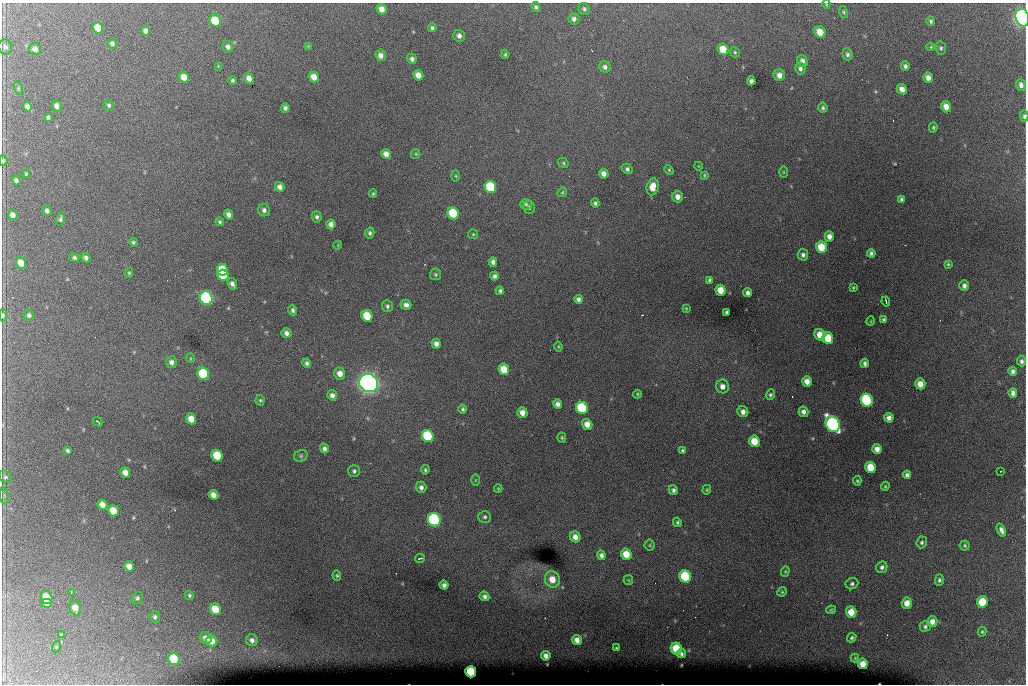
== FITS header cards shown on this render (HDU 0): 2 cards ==
NAXIS1  =                 1024 /fastest changing axis
NAXIS2  =                  682 /next to fastest changing axis

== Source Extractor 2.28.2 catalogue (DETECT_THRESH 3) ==
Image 1024 x 682 px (HDU 0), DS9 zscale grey, 1 PNG px = 1 image px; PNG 1028 x 686 px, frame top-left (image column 1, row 682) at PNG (2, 3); each listed source drawn as its Kron ellipse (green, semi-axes under 4 px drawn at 4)
Background 6130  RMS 51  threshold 154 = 3 sigma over >= 5 px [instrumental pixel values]
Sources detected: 237; all 237 listed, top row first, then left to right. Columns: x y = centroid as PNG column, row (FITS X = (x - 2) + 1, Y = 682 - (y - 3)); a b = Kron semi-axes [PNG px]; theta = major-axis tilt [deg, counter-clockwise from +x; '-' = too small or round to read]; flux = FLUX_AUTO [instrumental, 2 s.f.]
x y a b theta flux
826 4 4 3 - 2.9e+03
536 7 5 4 - 6.5e+03
382 9 5 5 - 2.7e+04
584 9 6 5 - 8.7e+03
844 12 6 4 -74 4.8e+03
1022 18 9 6 -76 1.9e+06
574 19 6 5 - 1.2e+04
215 21 6 5 - 1.4e+05
931 21 5 4 - 6.8e+03
98 28 6 5 - 5.4e+04
432 28 4 4 - 7.1e+03
145 31 5 4 - 1.6e+04
820 32 6 5 - 4.8e+04
459 36 6 5 - 1.4e+04
112 43 5 5 - 1.0e+04
308 46 4 4 - 2.8e+03
5 47 7 7 - 1.0e+04
228 47 6 5 - 1.4e+04
931 47 4 3 - 3.2e+03
941 48 7 5 -81 6.8e+03
35 49 6 6 - 1.4e+04
723 49 6 5 - 7.0e+04
735 52 5 5 - 5.4e+03
505 54 4 3 - 4.4e+03
847 54 6 5 - 8.9e+03
381 55 6 5 - 2.0e+04
412 59 5 5 - 1.2e+04
802 61 6 5 - 1.4e+04
218 66 3 3 - 2.5e+03
905 66 4 4 - 9.2e+03
605 67 6 5 - 1.1e+04
800 68 6 5 - 1.0e+04
418 75 5 5 - 3.3e+04
779 75 6 5 - 2.1e+04
184 77 5 5 - 4.0e+04
314 77 5 5 - 3.7e+04
249 78 5 4 - 2.4e+04
928 78 5 4 - 2.1e+04
233 80 4 4 - 6.1e+03
751 81 4 4 - 1.2e+04
1021 85 6 5 - 1.5e+04
18 88 6 4 -72 5.7e+03
902 89 5 5 - 2.0e+04
109 105 5 5 - 6.5e+03
56 106 5 5 - 1.5e+04
27 107 5 4 - 2.0e+04
946 107 5 5 - 3.1e+04
285 108 4 4 - 9.4e+03
823 108 5 4 - 6.8e+03
1024 116 6 4 -87 8.3e+03
48 117 4 4 - 6.9e+03
933 127 5 4 - 4.7e+03
386 154 5 4 - 2.3e+04
416 154 5 4 - 3.8e+03
3 161 5 4 - 3.9e+03
563 163 5 4 - 5.1e+03
698 166 4 3 - 2.2e+03
627 169 5 5 - 7.9e+03
669 170 5 4 - 4.0e+03
783 172 6 4 -89 3.5e+03
604 173 5 4 - 2.0e+04
26 174 4 3 - 3.8e+03
704 175 4 4 - 3.7e+03
456 176 5 3 - 3.7e+03
16 180 5 4 - 1.0e+04
280 187 5 4 - 1.6e+04
490 187 6 5 - 2.8e+05
653 187 8 6 78 4.2e+04
562 192 5 4 - 4.2e+03
373 194 4 3 - 4.1e+03
678 197 6 5 - 2.0e+04
902 199 4 3 - 6.8e+03
595 203 4 4 - 7.2e+03
526 204 6 5 - 6.0e+03
529 207 7 5 -78 8.0e+03
264 210 6 6 - 1.1e+04
47 211 5 4 - 1.0e+04
453 213 6 5 - 1.6e+05
13 215 5 4 - 1.9e+04
229 215 5 4 - 1.8e+04
317 217 5 5 - 8.9e+03
61 219 7 4 75 8.3e+03
220 222 4 4 - 5.2e+03
331 224 5 4 - 1.8e+04
370 233 5 4 - 8.4e+03
473 234 5 5 - 4.1e+03
829 236 5 4 - 2.0e+04
133 242 5 4 - 6.3e+03
338 245 4 2 - 2.4e+03
821 247 6 5 - 7.7e+04
871 253 4 4 - 8.9e+03
803 255 6 5 - 1.1e+04
74 258 5 4 - 7.8e+03
86 258 5 4 - 1.1e+04
493 262 4 4 - 1.3e+04
21 263 6 5 - 3.9e+04
948 264 4 4 - 4.6e+03
222 270 6 5 - 9.9e+04
129 273 5 4 - 3.8e+03
436 274 6 5 - 5.8e+03
223 275 6 5 - 1.8e+05
494 276 4 4 - 9.1e+03
709 280 4 3 - 6.0e+03
232 284 6 4 -63 1.3e+04
964 286 5 5 - 1.2e+04
853 287 3 2 - 3.1e+03
721 290 5 5 - 4.9e+04
500 291 4 3 - 6.4e+03
748 293 4 4 - 1.1e+04
206 298 7 6 - 9.9e+05
578 299 4 4 - 1.1e+04
886 302 5 2 - 5.1e+03
406 305 5 5 - 1.4e+04
387 306 6 5 - 8.3e+03
686 308 3 3 - 3.1e+03
293 310 5 4 - 8.8e+03
726 312 4 3 - 6.9e+03
3 315 6 4 89 6.1e+03
29 315 6 5 - 8.0e+03
367 316 6 5 - 1.2e+05
884 320 3 3 - 5.8e+03
871 321 5 3 - 2.6e+03
286 333 5 5 - 1.4e+04
820 335 6 5 - 4.3e+04
828 338 6 5 - 1.2e+05
436 344 5 4 - 1.7e+04
558 346 5 3 - 3.8e+03
190 358 5 3 - 2.7e+03
1022 361 5 4 - 9.7e+03
171 362 6 5 - 1.5e+04
307 363 4 4 - 8.3e+03
865 363 4 3 - 9.3e+03
504 369 6 5 - 7.8e+04
1013 371 4 4 - 1.1e+04
203 374 6 5 - 3.4e+05
340 374 6 5 - 2.8e+04
807 381 5 4 - 2.8e+04
369 383 10 9 - 2.5e+06
920 384 5 5 - 3.4e+04
722 386 7 6 - 2.2e+04
1013 393 5 4 - 1.5e+04
637 394 4 4 - 3.8e+03
332 395 5 5 - 1.6e+04
770 395 5 4 - 6.0e+03
260 400 5 4 - 5.4e+03
867 400 6 6 - 4.9e+05
557 404 5 4 - 1.4e+04
582 408 6 5 - 3.2e+05
463 409 4 4 - 6.3e+03
743 412 6 5 - 1.7e+04
803 412 5 5 - 1.5e+04
522 413 5 5 - 2.4e+04
889 418 5 4 - 1.6e+04
191 419 5 5 - 4.4e+04
97 422 5 2 - 5.1e+03
587 424 5 5 - 3.0e+04
833 424 8 6 -58 1.1e+06
428 436 6 5 - 2.7e+05
562 438 5 4 - 4.6e+03
754 441 6 5 - 6.3e+04
324 448 5 4 - 1.0e+04
877 449 5 4 - 2.2e+04
67 450 4 3 - 6.9e+03
682 450 4 3 - 5.1e+03
217 456 6 5 - 1.3e+05
301 456 7 5 22 6.4e+03
871 467 6 5 - 7.9e+04
425 470 4 3 - 5.1e+03
354 471 6 5 - 8.6e+03
1000 471 3 2 - 6.4e+03
125 473 5 4 - 2.5e+04
907 475 4 4 - 1.1e+04
5 477 7 5 -43 7.1e+03
475 480 6 4 89 3.6e+03
857 481 5 4 - 4.6e+03
885 486 5 3 - 3.8e+03
421 487 6 5 - 1.2e+04
498 489 4 3 - 3.2e+03
673 490 5 4 - 1.0e+04
707 490 5 3 - 4.1e+03
213 495 5 4 - 2.4e+04
4 496 8 3 -85 4.4e+03
102 505 5 5 - 2.8e+04
113 511 6 5 - 7.0e+04
485 517 6 6 - 7.9e+03
434 520 7 6 - 8.0e+05
677 522 5 4 - 5.8e+03
1001 530 7 4 -65 1.3e+04
575 537 6 5 - 2.4e+04
922 542 6 5 - 7.4e+03
650 545 5 5 - 5.6e+03
965 545 5 5 - 5.3e+03
626 554 6 5 - 6.1e+04
601 555 5 4 - 1.2e+04
420 558 5 3 - 5.8e+03
129 566 5 5 - 2.7e+04
882 567 6 5 - 1.0e+04
785 571 5 4 - 3.9e+03
337 576 5 4 - 4.5e+03
685 576 6 5 - 2.4e+05
552 579 8 7 - 4.7e+04
628 580 5 5 - 4.3e+03
939 580 5 4 - 7.4e+03
852 584 6 5 - 8.1e+03
444 585 4 4 - 1.2e+04
71 592 3 3 - 3.0e+03
782 592 5 4 - 3.8e+03
189 595 5 4 - 6.4e+03
484 596 5 4 - 1.1e+04
47 598 6 5 - 9.4e+04
137 598 6 5 - 7.4e+03
982 602 6 5 - 1.4e+05
47 603 5 4 - 4.1e+04
907 603 5 5 - 3.1e+04
75 608 8 5 -75 3.6e+04
215 609 6 5 - 9.7e+04
831 610 4 4 - 3.9e+03
851 612 5 5 - 5.5e+04
155 617 5 5 - 8.0e+03
932 621 5 5 - 2.3e+04
925 626 5 5 - 8.2e+03
982 632 5 3 - 4.6e+03
61 635 4 3 - 4.2e+03
206 638 6 5 - 1.9e+04
852 638 5 4 - 5.7e+03
252 640 6 6 - 1.4e+04
577 640 5 4 - 2.1e+04
212 641 6 5 - 4.2e+04
56 647 5 3 - 3.8e+03
616 648 3 3 - 3.7e+03
676 649 6 5 - 1.2e+05
681 654 5 4 - 8.2e+03
546 656 5 4 - 1.6e+04
855 658 4 4 - 3.3e+03
174 659 6 5 - 2.6e+05
863 664 5 5 - 4.0e+04
471 672 6 5 - 2.2e+05
At the frame edge (FLAGS 8, measured only in part): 5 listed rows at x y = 826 4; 1022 18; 1024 116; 3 161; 3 315

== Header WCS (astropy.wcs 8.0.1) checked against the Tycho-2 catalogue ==
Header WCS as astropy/WCSLIB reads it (CRVAL/CRPIX/CD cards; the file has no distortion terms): RA---TAN/DEC--TAN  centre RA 07:06:07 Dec +31:10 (106.53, +31.16 deg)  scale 1.44 arcsec/px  FOV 24.5' x 16.3'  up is -93 deg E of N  parity flipped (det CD > 0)
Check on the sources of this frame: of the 60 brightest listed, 8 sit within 2.2 arcsec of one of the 15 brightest Tycho-2 stars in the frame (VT <= 12.35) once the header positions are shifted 0.22 arcsec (0.19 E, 0.12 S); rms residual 1.19 arcsec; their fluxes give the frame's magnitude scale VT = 25.61 - 2.5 log10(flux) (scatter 0.39 mag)
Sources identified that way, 8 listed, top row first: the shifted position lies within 2.2 arcsec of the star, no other Tycho-2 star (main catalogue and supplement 1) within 4.4 arcsec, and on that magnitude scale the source's flux lands within +1.5 / -3 mag of the star's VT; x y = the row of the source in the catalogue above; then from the Tycho-2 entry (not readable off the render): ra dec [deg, ICRS J2000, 3 dp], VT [Tycho-2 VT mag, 2 dp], TYC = Tycho-2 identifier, HIP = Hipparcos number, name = IAU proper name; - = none
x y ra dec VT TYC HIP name
490 187 106.458 +31.151 12.35 2438-728-1 - -
203 374 106.551 +31.041 11.84 2438-663-1 - -
369 383 106.552 +31.106 9.20 2438-180-1 - -
867 400 106.550 +31.305 11.61 2438-184-1 - -
582 408 106.559 +31.192 11.79 2438-1039-1 - -
833 424 106.562 +31.292 10.01 2438-106-1 - -
434 520 106.614 +31.135 11.36 2438-550-1 - -
471 672 106.684 +31.152 11.76 2438-931-1 - -